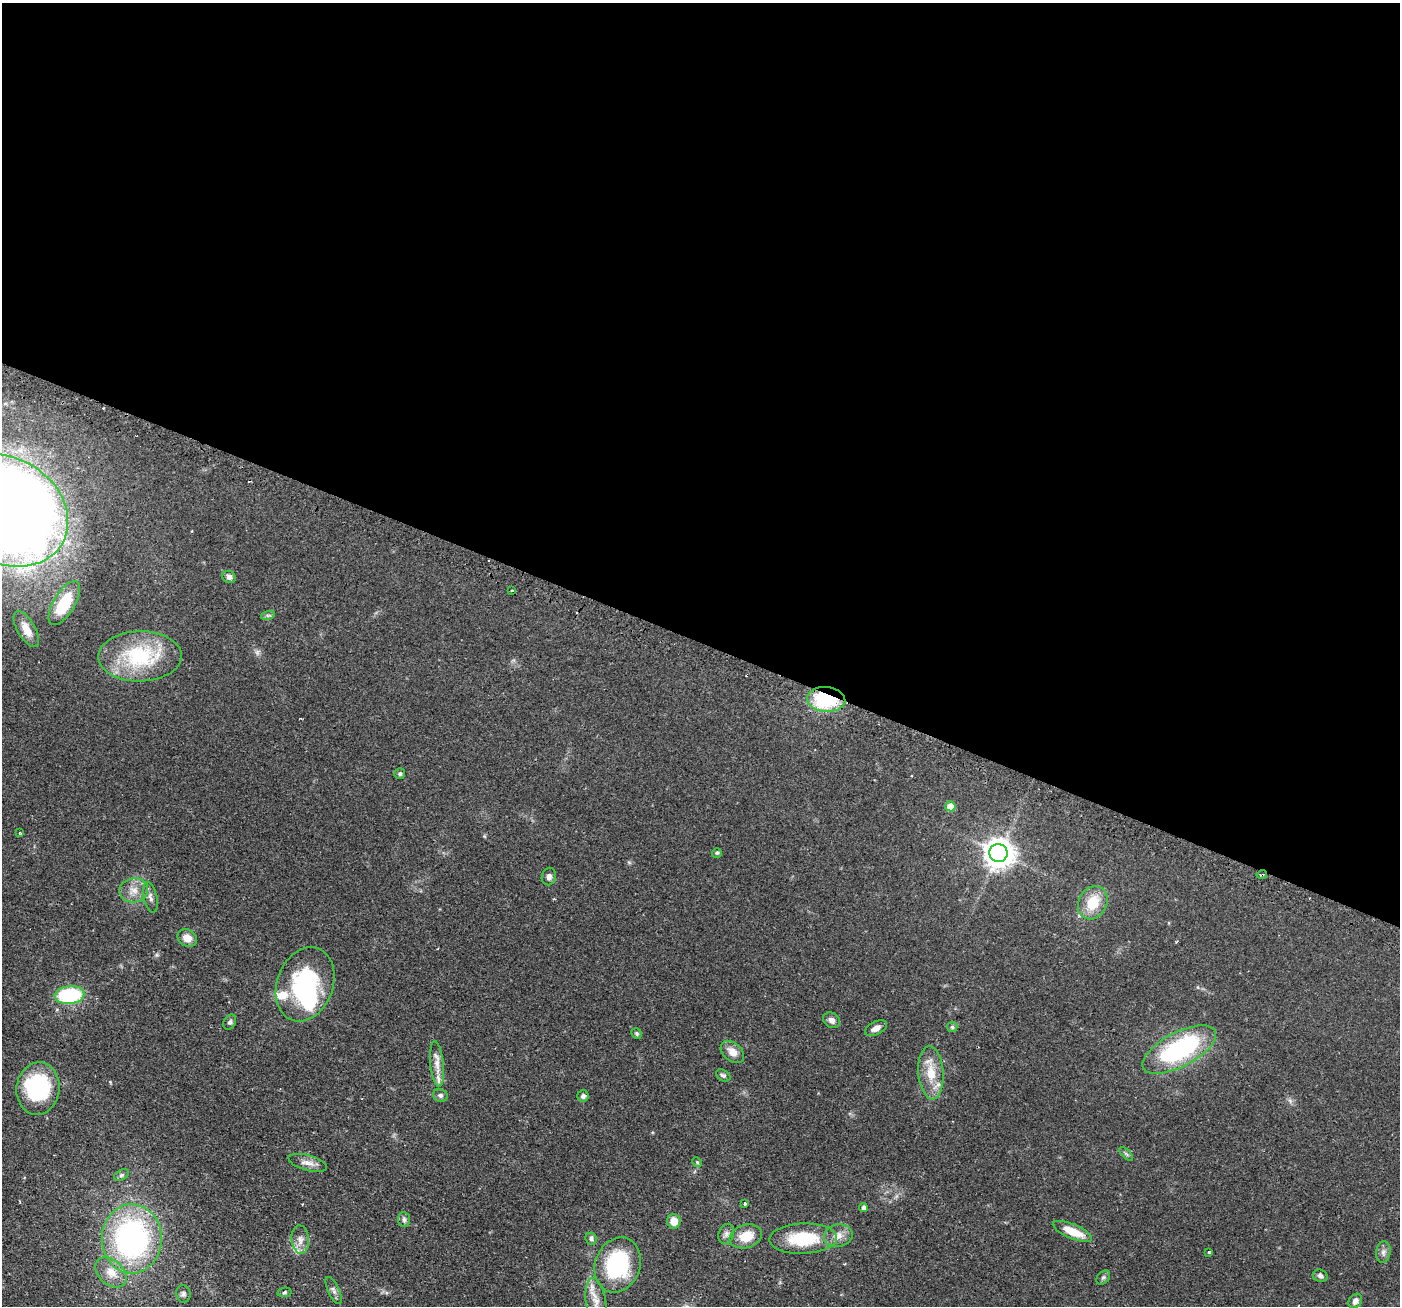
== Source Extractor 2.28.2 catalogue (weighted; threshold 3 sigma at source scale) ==
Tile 3 of 4 x 4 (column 3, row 1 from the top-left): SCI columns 2839-4236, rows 4082-5385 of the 5676 x 5691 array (HDU 1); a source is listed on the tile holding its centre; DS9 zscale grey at full resolution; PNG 1402 x 1308 px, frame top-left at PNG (2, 3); each listed source drawn as its Kron ellipse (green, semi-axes under 4 px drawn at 4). Shown black and unused: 49% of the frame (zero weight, under 2 of 3 exposures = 4% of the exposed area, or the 3 px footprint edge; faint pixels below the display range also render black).
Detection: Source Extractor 2.28.2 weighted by HDU 2 'WHT'; one run over the whole footprint, this tile lists its part. Background 0.0608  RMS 0.0049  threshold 0.0219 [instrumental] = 3 sigma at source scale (4.5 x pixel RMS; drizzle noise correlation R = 1.50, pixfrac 1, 0.05/0.05 arcsec/px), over >= 5 px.
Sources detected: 70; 1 inside a brighter object's white glare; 3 cosmic-ray / hot-pixel residue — neither listed nor drawn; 5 inside a brighter listed object's ellipse — not listed separately; the other 61 listed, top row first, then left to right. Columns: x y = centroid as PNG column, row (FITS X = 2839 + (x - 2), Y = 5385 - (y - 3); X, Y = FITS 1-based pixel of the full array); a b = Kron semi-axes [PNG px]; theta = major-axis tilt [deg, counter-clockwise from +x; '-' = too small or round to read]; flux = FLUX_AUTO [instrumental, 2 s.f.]
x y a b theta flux
5 510 66 52 -30 920
229 577 7 6 - 1.8
512 590 3 3 - 0.72
64 603 25 10 59 24
268 615 7 4 18 0.9
26 629 20 8 -60 5.4
140 656 42 25 1 40
826 699 19 12 -5 34
400 774 5 5 - 0.79
950 806 5 5 - 6.8
19 833 3 3 - 0.46
717 853 5 4 - 0.66
998 853 9 9 - 630
1262 875 5 2 - 0.5
549 876 9 7 72 1.6
134 890 14 12 11 5.2
150 897 15 6 -77 2.2
1093 903 17 14 62 12
187 938 10 8 -32 4.5
305 984 38 28 70 52
69 995 15 9 5 39
832 1020 9 7 -36 2.4
230 1022 8 6 60 1
952 1027 5 5 - 0.89
876 1028 12 6 27 2.9
636 1033 5 5 - 0.78
1179 1050 40 17 28 66
732 1052 13 9 -42 4.6
437 1064 23 6 -84 4.2
931 1073 27 12 -86 10
723 1075 8 5 -31 1
38 1089 26 21 83 45
440 1095 7 6 - 1.2
583 1096 6 5 - 1.4
1126 1154 8 3 -45 0.77
697 1162 5 4 - 0.57
308 1163 20 7 -16 3.4
121 1175 8 5 28 1
745 1204 3 3 - 4.1
863 1208 4 4 - 1.6
404 1219 7 6 - 1.2
674 1221 7 6 - 5.6
1072 1231 21 7 -23 10
726 1234 10 7 72 2
746 1236 17 11 17 9.7
838 1236 14 11 12 4.5
132 1239 34 30 89 110
591 1239 6 5 - 1.4
803 1239 34 15 2 24
300 1240 14 8 -85 3.4
1209 1252 3 3 - 0.66
1383 1252 11 7 82 1.9
618 1265 28 22 69 46
111 1272 18 12 -42 6.8
1320 1276 7 6 - 1.3
1103 1277 8 5 48 0.98
334 1290 15 5 -65 1.8
284 1292 7 4 9 0.86
183 1294 9 7 -77 1.4
1355 1301 8 6 55 2.2
596 1302 24 10 -82 5.5
Overlapping masked pixels (flux is a lower limit): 2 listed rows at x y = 826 699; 1262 875
Isophote crosses this tile's border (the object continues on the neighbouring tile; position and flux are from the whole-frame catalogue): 2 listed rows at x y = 5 510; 596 1302